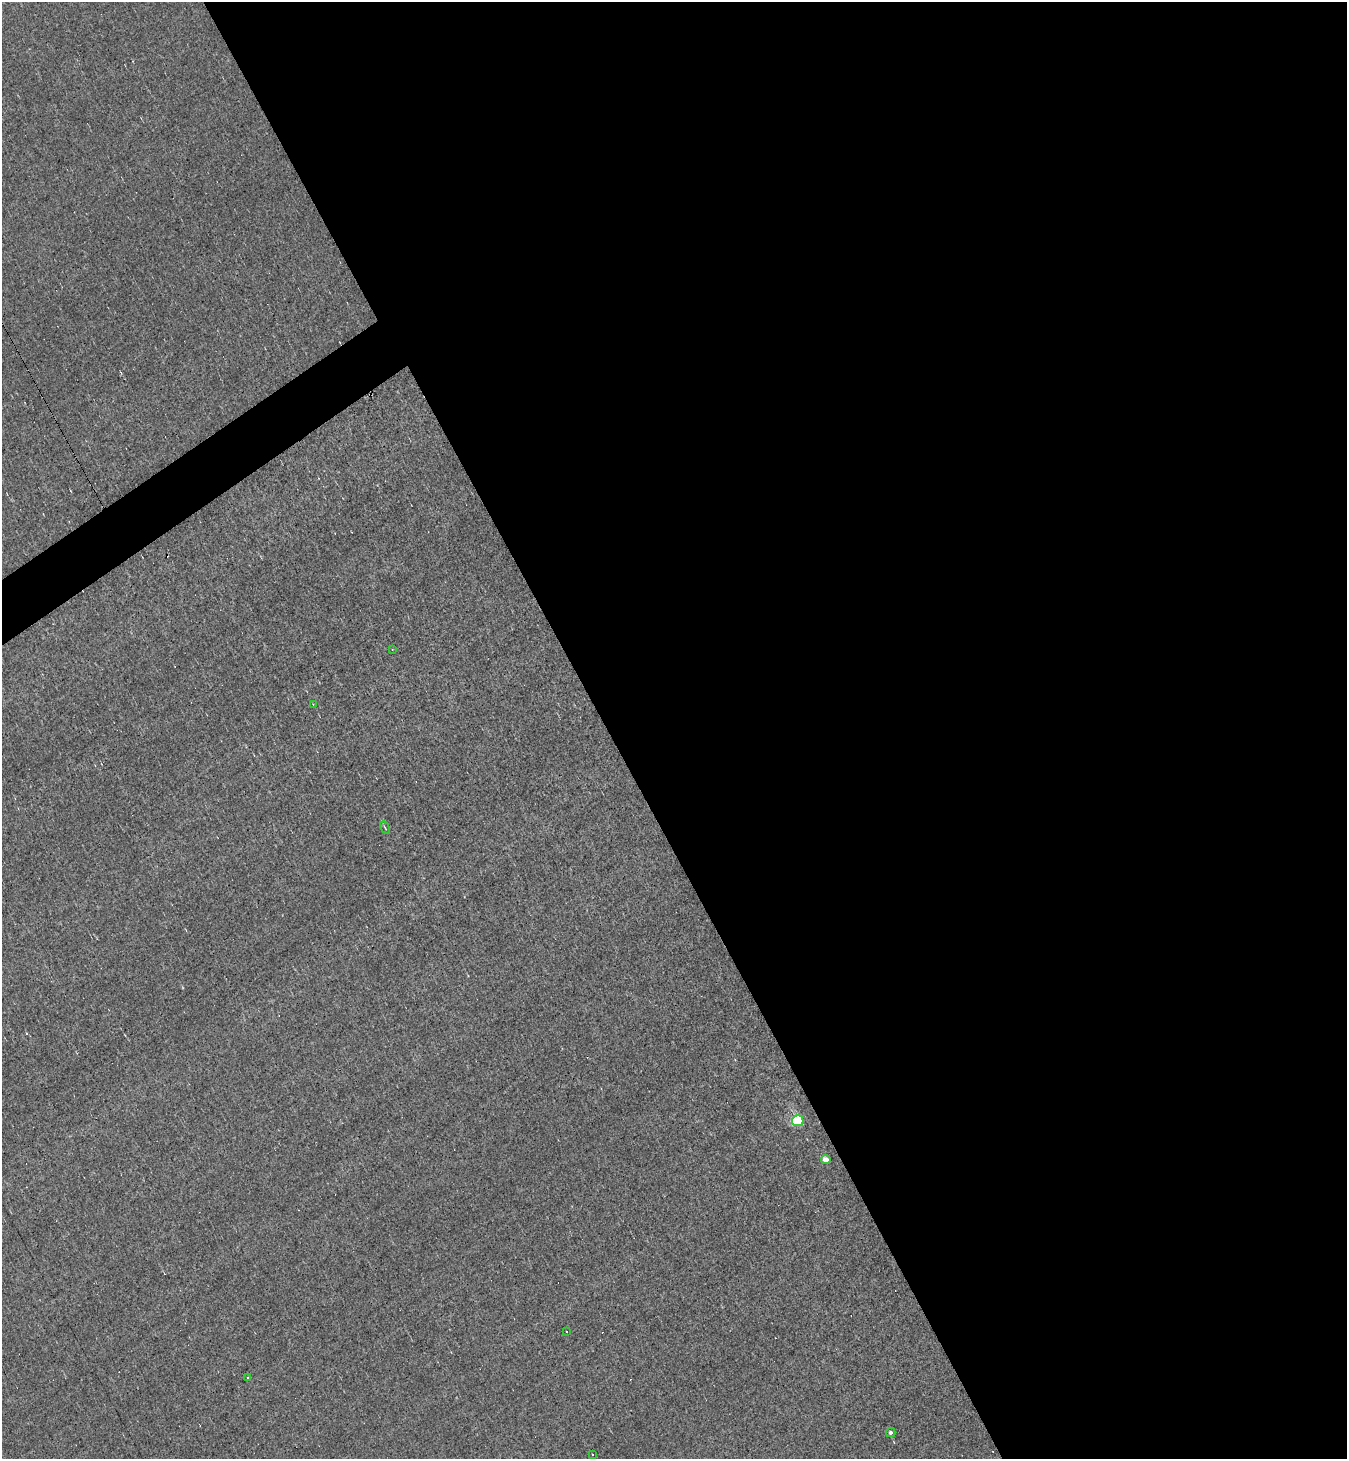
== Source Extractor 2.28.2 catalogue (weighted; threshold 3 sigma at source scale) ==
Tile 8 of 4 x 4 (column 4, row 2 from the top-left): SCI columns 4187-5531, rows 2914-4370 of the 5822 x 5826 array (HDU 1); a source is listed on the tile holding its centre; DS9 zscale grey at full resolution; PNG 1349 x 1461 px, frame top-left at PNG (2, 2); each listed source drawn as its Kron ellipse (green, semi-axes under 4 px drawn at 4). Shown black and unused: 56% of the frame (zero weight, under 3 of 5 exposures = <1% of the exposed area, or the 3 px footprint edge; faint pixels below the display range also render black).
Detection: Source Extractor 2.28.2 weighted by HDU 2 'WHT'; one run over the whole footprint, this tile lists its part. Background 0.00525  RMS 0.045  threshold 0.201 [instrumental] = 3 sigma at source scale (4.5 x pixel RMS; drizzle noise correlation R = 1.50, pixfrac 1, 0.05/0.05 arcsec/px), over >= 5 px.
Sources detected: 15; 6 cosmic-ray / hot-pixel residue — neither listed nor drawn; the other 9 listed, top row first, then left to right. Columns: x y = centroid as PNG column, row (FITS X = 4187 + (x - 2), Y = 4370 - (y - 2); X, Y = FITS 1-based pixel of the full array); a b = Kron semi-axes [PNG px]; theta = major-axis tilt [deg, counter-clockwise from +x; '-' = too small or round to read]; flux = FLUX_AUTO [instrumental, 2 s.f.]
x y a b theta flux
392 649 3 2 - 3
313 704 2 2 - 2.5
385 828 7 3 -57 4.5
798 1121 6 5 - 450
826 1160 4 4 - 54
566 1332 3 3 - 12
247 1377 3 2 - 3.1
891 1432 5 4 - 12
592 1455 3 3 - 18